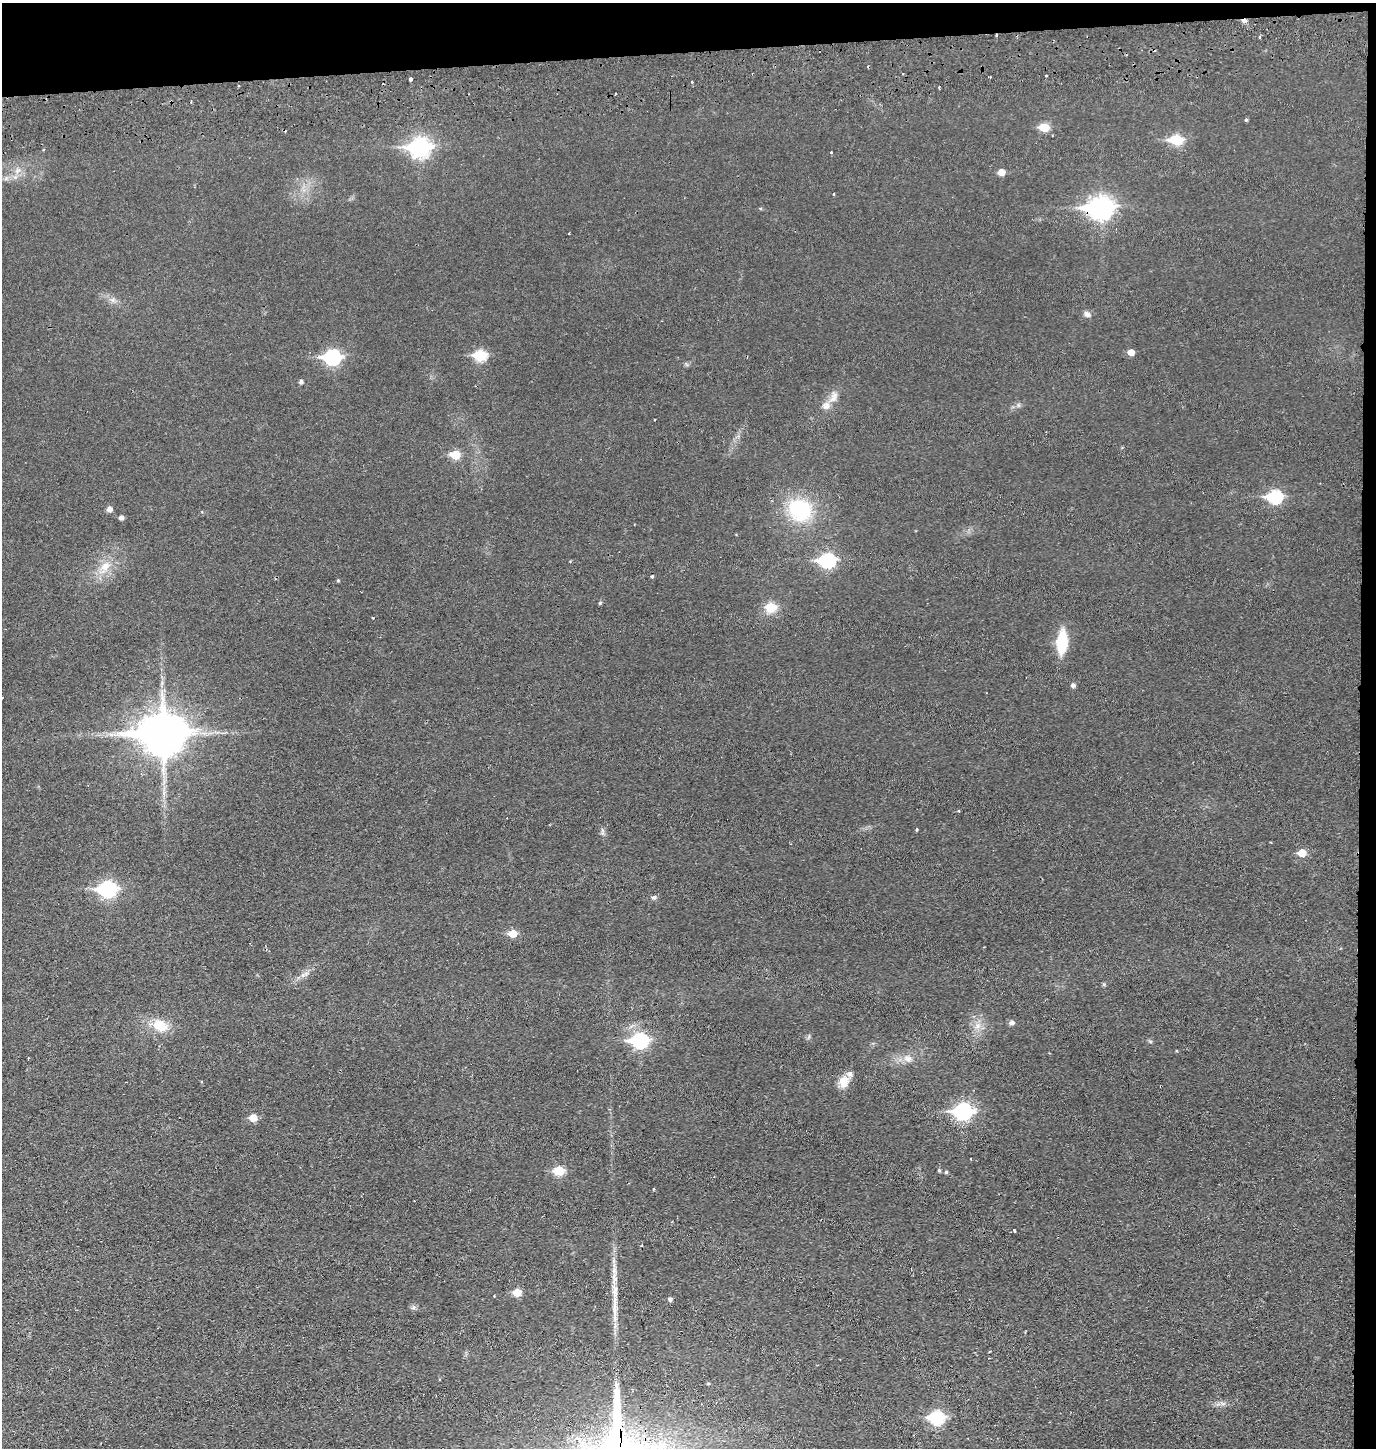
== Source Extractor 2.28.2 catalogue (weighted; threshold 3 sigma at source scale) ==
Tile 3 of 3 x 3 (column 3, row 1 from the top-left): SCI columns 2848-4221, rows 2950-4395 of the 4322 x 4453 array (HDU 1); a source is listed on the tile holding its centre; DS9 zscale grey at full resolution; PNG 1378 x 1450 px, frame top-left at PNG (2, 3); no overlay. Shown black and unused: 5% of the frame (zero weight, under 2 of 3 exposures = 3% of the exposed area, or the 3 px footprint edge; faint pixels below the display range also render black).
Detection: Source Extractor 2.28.2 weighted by HDU 2 'WHT'; one run over the whole footprint, this tile lists its part. Background 0.0267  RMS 0.0049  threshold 0.0221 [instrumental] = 3 sigma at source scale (4.5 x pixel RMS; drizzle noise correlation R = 1.50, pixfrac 1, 0.05/0.05 arcsec/px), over >= 5 px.
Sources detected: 72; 8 cosmic-ray / hot-pixel residue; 1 long thin detection or spike segment (spike, bleed or trail) — not listed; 1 inside a brighter listed object's ellipse — not listed separately; the other 62 listed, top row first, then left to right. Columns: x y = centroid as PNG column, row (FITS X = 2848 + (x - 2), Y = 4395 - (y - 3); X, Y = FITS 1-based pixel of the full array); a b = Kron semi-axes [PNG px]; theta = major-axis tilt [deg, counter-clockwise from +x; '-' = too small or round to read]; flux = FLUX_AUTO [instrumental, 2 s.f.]
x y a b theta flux
997 35 3 3 - 1.8
1260 37 3 3 - 0.94
990 77 2 2 - 0.44
411 80 3 3 - 11
615 94 3 2 - 0.7
1246 120 4 4 - 0.59
1044 127 6 5 - 17
1176 140 10 6 -5 21
420 147 9 7 3 190
831 152 3 3 - 0.57
17 171 9 5 31 1.8
1001 172 6 5 - 4.8
834 194 3 3 - 0.48
1100 208 11 8 2 290
1087 314 9 7 -32 1.8
1131 352 6 5 - 4
480 355 7 6 - 35
332 357 8 7 - 87
301 382 5 4 - 1.2
835 395 11 10 - 3.1
826 406 12 11 - 3.8
654 420 2 2 - 0.49
455 455 6 5 - 16
1274 497 8 6 1 53
109 509 5 5 - 2.6
800 510 23 20 -31 38
121 518 4 4 - 1.9
827 560 8 7 - 67
105 566 14 11 40 6.4
652 576 3 3 - 1
338 580 4 4 - 0.51
600 603 5 4 - 0.64
770 607 12 11 - 8.5
373 618 3 2 - 0.32
1062 642 19 9 86 23
1073 685 5 4 - 1.6
163 734 15 12 1 1800
959 811 3 3 - 0.5
916 829 3 3 - 0.69
602 830 7 4 -71 0.98
1302 853 6 5 - 8.7
107 889 8 7 - 110
654 897 6 5 - 1.1
513 934 6 5 - 9.6
303 975 7 6 - 1.5
1011 1023 6 5 - 1.7
160 1025 16 11 -22 11
977 1026 8 5 89 1.8
639 1040 8 7 - 95
908 1058 12 8 -6 3.2
844 1081 17 13 65 5.8
963 1111 9 7 2 120
253 1118 6 5 - 7.5
971 1159 3 2 - 0.52
939 1170 5 4 - 0.66
559 1171 6 5 - 22
946 1172 4 4 - 0.69
654 1189 3 3 - 0.52
1014 1230 3 2 - 0.85
517 1292 6 5 - 9.9
670 1299 5 5 - 1.2
937 1418 8 6 -1 58
Overlapping masked pixels (flux is a lower limit): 2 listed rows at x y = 997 35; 1100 208
Unlisted compact peaks at least as high as the median listed source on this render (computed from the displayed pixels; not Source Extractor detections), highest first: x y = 1104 984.